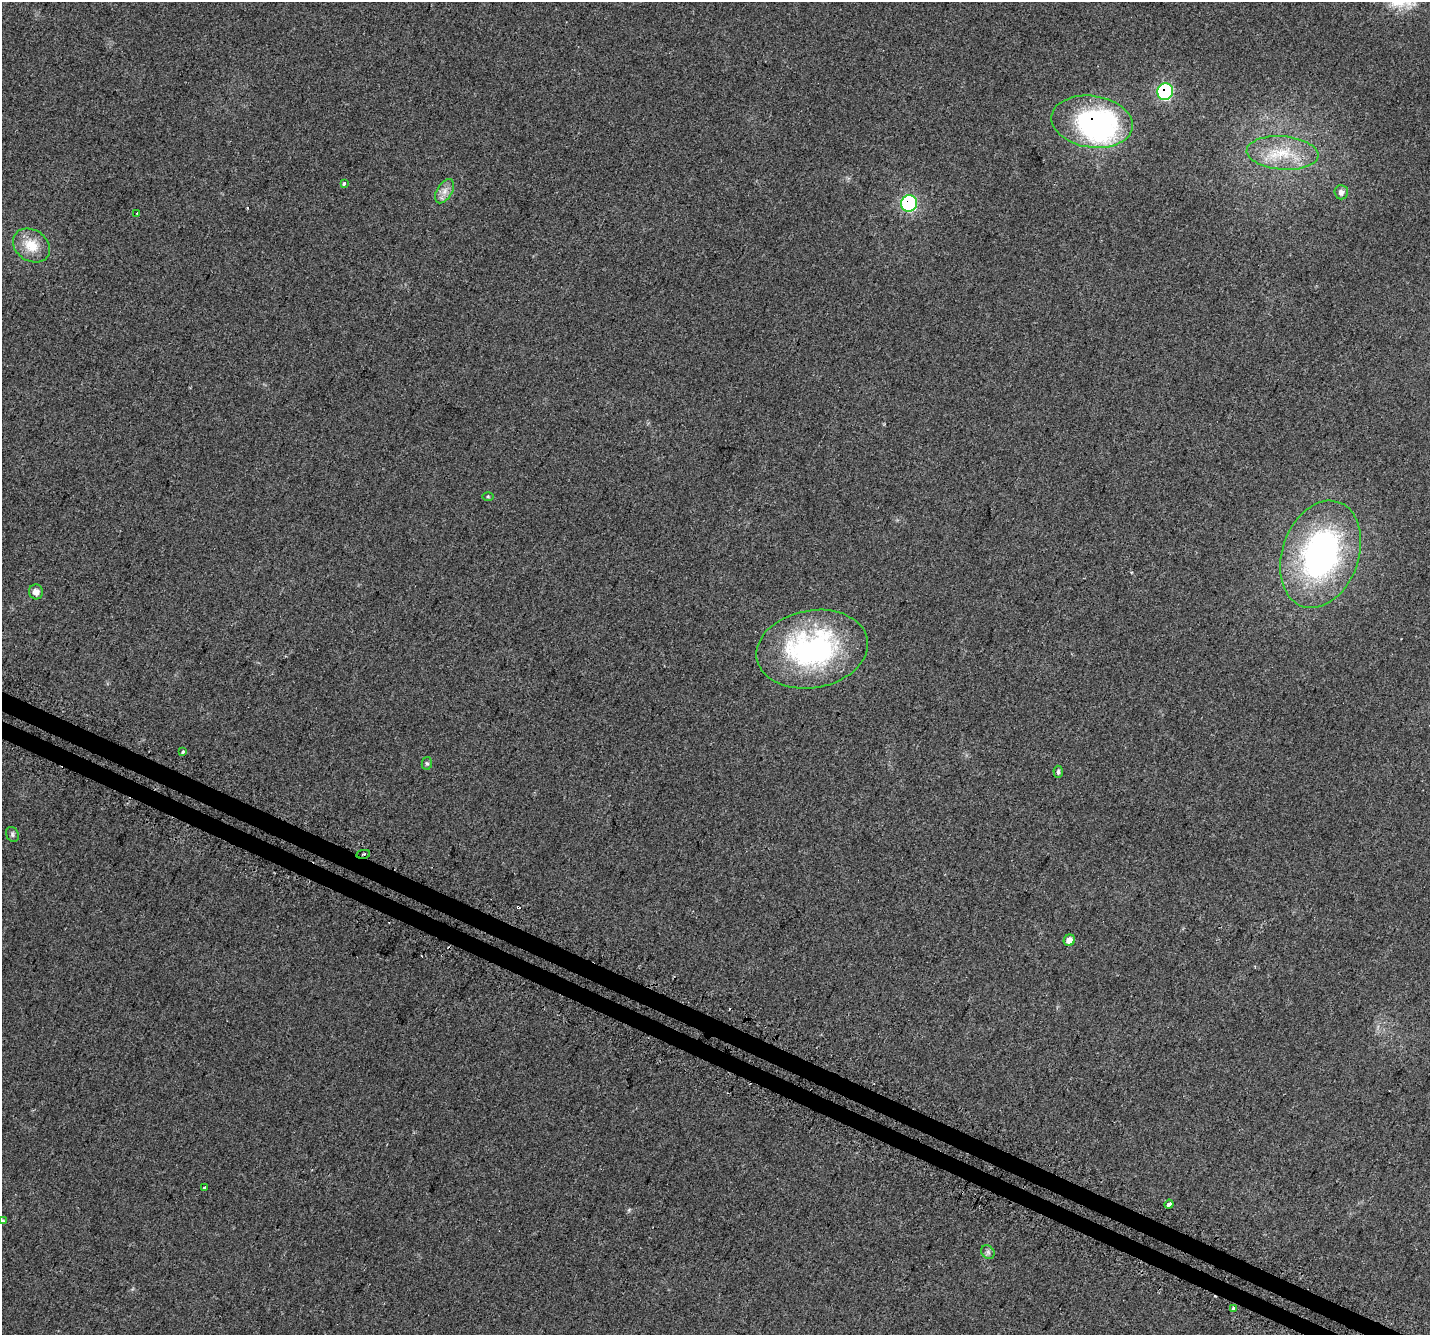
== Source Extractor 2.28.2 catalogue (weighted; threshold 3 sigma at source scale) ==
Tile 6 of 4 x 4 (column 2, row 2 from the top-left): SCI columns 1468-2895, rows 3002-4334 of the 5852 x 5960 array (HDU 1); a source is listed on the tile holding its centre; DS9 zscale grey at full resolution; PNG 1432 x 1337 px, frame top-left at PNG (2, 2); each listed source drawn as its Kron ellipse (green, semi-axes under 4 px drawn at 4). Shown black and unused: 3% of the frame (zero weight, under 2 of 3 exposures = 3% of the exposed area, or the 3 px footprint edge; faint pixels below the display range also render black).
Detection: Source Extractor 2.28.2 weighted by HDU 2 'WHT'; one run over the whole footprint, this tile lists its part. Background 0.0996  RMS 0.0087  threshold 0.0393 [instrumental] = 3 sigma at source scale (4.5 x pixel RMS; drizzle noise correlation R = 1.50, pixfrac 1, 0.0396/0.0396 arcsec/px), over >= 5 px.
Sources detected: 28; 1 inside a brighter object's white glare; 3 cosmic-ray / hot-pixel residue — neither listed nor drawn; the other 24 listed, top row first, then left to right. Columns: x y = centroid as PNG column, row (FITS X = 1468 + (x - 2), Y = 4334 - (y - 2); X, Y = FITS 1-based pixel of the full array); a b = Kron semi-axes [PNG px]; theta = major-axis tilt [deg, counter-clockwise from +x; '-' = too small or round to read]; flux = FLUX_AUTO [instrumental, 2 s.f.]
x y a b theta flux
1165 92 8 8 - 90
1092 122 41 25 -8 180
1282 153 36 16 -4 33
344 183 3 3 - 18
445 191 13 7 59 5.8
1341 192 7 7 - 3.6
909 203 8 8 - 110
137 213 3 2 - 0.61
31 246 20 15 -35 19
488 497 5 3 - 0.84
1320 554 55 38 71 240
36 592 7 7 - 5.3
812 649 56 39 10 180
183 752 3 3 - 6
427 763 6 5 - 1.5
1058 772 6 4 -88 1.7
12 834 8 6 -63 1.9
363 854 7 2 11 0.96
1069 940 6 5 - 6.6
205 1187 4 3 - 7
1169 1204 4 3 - 6
3 1221 3 3 - 4.3
988 1252 7 6 - 2.2
1233 1309 4 3 - 6.9
Overlapping masked pixels (flux is a lower limit): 4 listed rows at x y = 1165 92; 1092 122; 909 203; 363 854
Isophote crosses this tile's border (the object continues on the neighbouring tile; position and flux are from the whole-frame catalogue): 1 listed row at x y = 3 1221